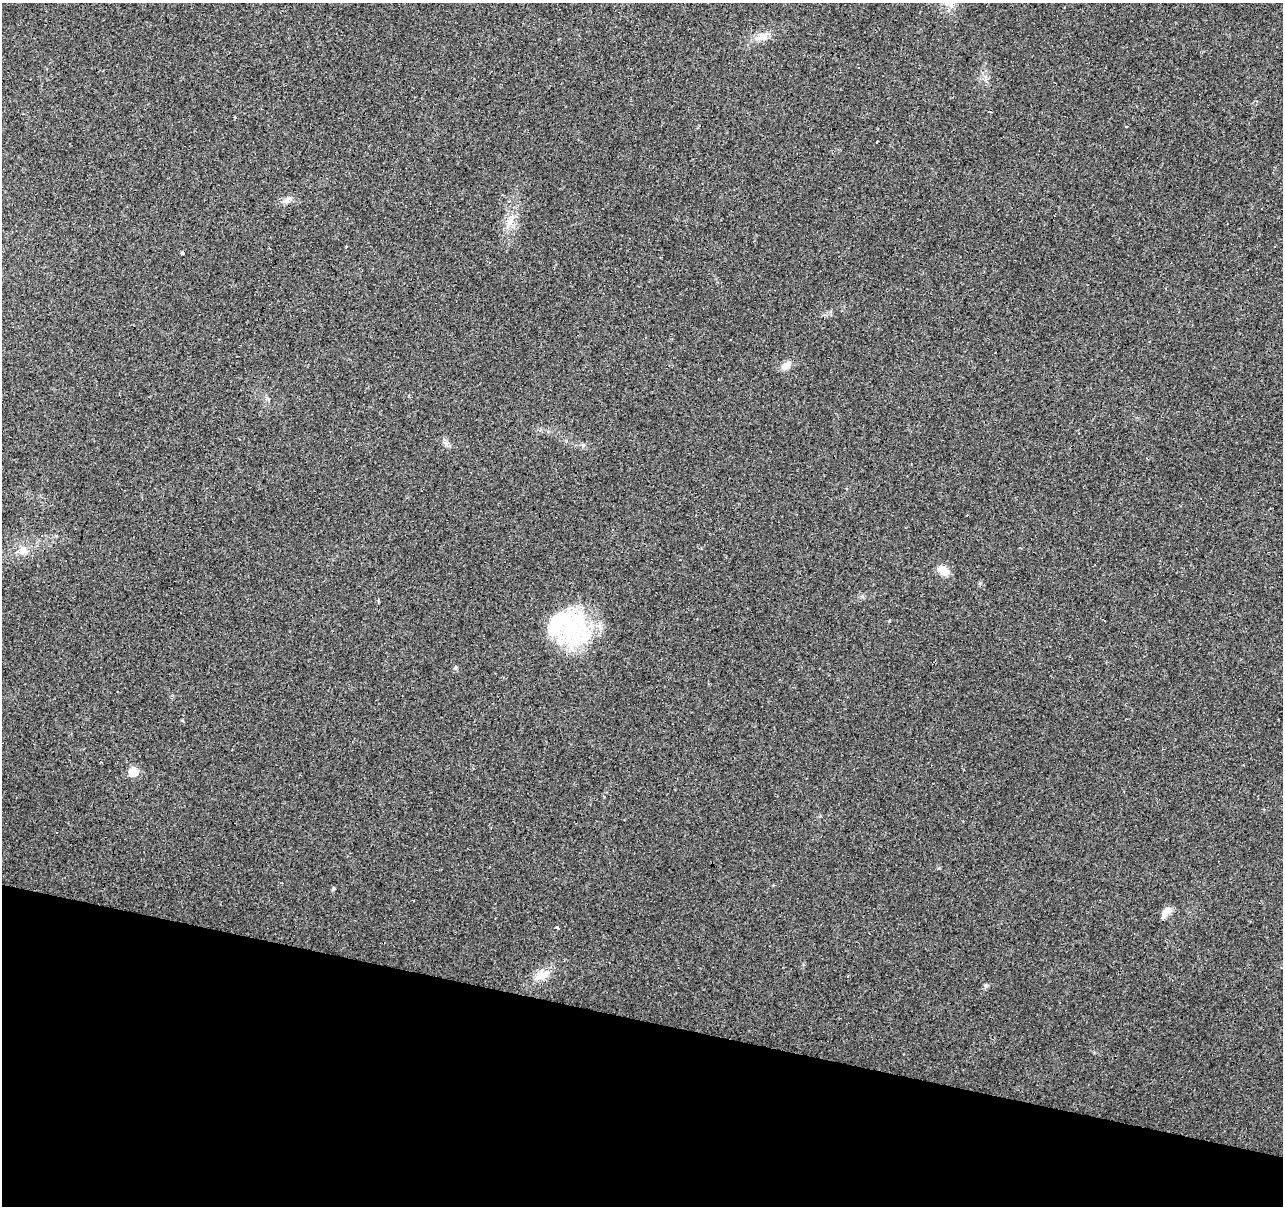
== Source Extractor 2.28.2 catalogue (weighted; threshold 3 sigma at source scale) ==
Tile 15 of 4 x 4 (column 3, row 4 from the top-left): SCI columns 2565-3845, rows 218-1421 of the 5131 x 5314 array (HDU 1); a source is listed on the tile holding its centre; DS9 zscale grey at full resolution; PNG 1285 x 1208 px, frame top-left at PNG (2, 3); no overlay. Shown black and unused: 15% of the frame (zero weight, under 3 of 4 exposures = <1% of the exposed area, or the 3 px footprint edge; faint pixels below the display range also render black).
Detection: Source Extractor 2.28.2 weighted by HDU 2 'WHT'; one run over the whole footprint, this tile lists its part. Background 0.0431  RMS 0.0042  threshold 0.0188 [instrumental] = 3 sigma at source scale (4.5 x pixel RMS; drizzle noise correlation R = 1.50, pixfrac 1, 0.0396/0.0396 arcsec/px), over >= 5 px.
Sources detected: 26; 1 inside a brighter object's white glare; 8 cosmic-ray / hot-pixel residue — not listed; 1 inside a brighter listed object's ellipse — not listed separately; the other 16 listed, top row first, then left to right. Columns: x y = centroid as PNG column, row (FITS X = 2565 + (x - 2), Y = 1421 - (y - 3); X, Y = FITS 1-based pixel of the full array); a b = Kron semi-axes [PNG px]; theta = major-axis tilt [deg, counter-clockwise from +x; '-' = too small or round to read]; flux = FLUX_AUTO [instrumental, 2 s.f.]
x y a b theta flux
761 37 14 8 9 3.3
235 117 3 3 - 0.96
877 141 3 2 - 0.43
287 200 13 5 53 1.6
510 221 13 7 52 3.3
182 254 3 3 - 38
786 366 14 8 43 3
23 551 12 10 49 3.5
943 570 15 10 -35 4.2
378 601 3 3 - 0.67
1104 621 3 3 - 0.84
571 630 45 44 - 42
133 772 5 5 - 17
1167 910 14 10 33 3.2
557 928 3 3 - 7.1
541 975 22 11 28 5.7
Unlisted compact peaks at least as high as the median listed source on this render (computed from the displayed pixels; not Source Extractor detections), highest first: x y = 986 985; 333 889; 455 668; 583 445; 446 444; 862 596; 889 621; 566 441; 939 868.